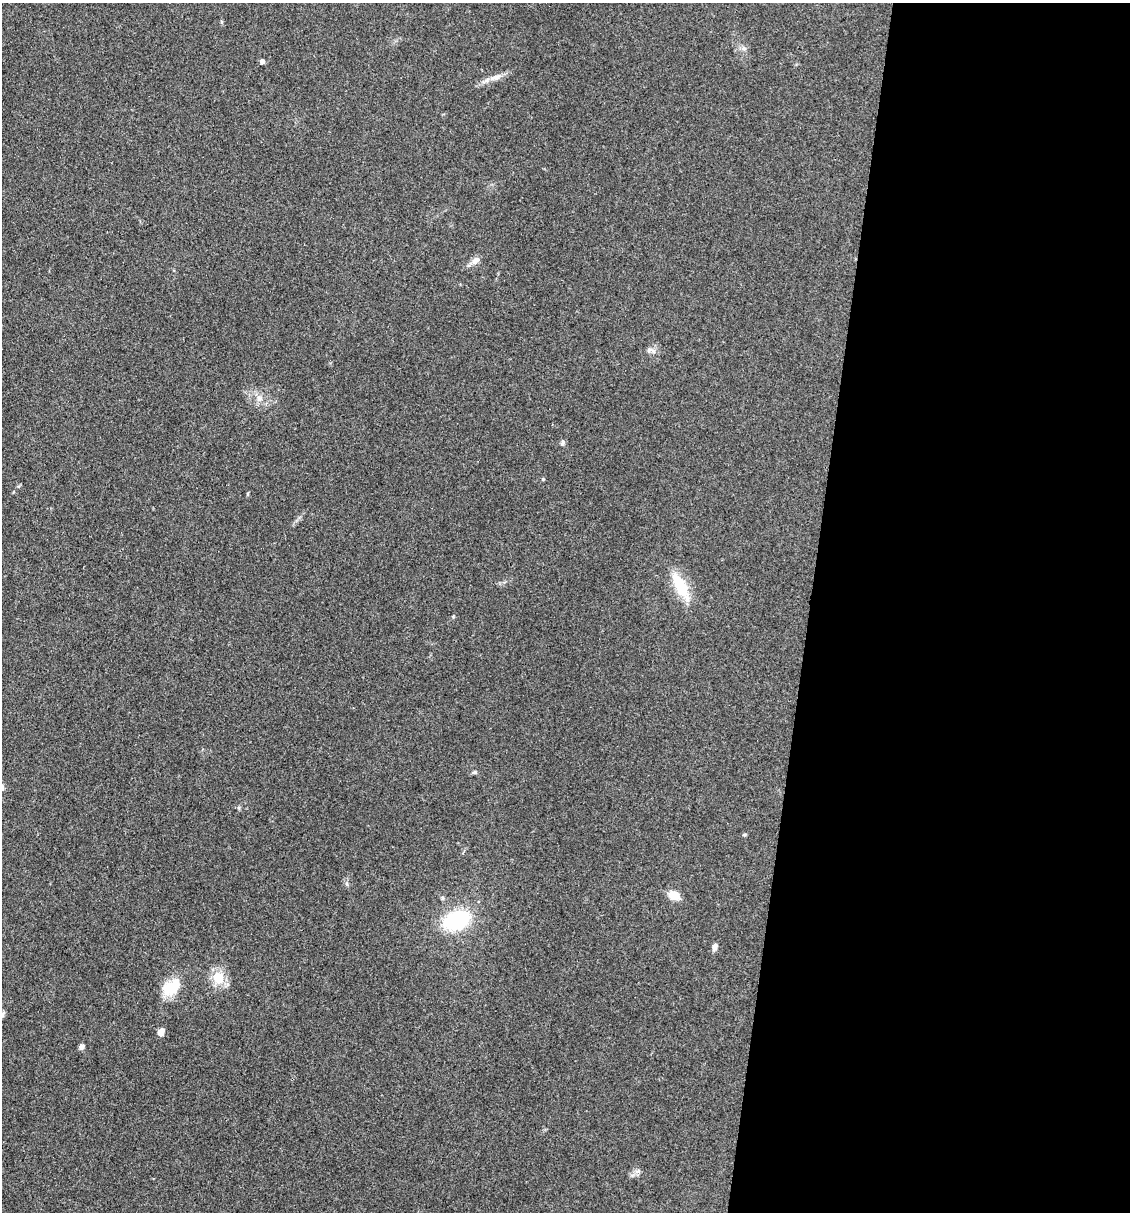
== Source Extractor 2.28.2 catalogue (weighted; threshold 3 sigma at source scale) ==
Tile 12 of 4 x 4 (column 4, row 3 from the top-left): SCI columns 3616-4743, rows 1211-2420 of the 4857 x 4841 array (HDU 1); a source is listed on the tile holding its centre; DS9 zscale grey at full resolution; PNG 1132 x 1214 px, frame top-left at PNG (2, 3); no overlay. Shown black and unused: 28% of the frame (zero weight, under 3 of 4 exposures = <1% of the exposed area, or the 3 px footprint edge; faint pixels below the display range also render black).
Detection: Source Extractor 2.28.2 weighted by HDU 2 'WHT'; one run over the whole footprint, this tile lists its part. Background 0.11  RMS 0.0062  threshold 0.0281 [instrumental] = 3 sigma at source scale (4.5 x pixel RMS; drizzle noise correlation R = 1.50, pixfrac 1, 0.05/0.05 arcsec/px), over >= 5 px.
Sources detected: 20; all 20 listed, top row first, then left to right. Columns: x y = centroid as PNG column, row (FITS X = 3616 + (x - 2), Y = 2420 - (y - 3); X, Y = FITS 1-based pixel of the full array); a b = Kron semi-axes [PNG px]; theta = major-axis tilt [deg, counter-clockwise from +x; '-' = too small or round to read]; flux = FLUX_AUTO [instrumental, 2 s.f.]
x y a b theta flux
744 49 7 6 - 1.8
262 61 4 4 - 3.1
496 77 20 7 23 5.1
475 261 11 7 42 4
651 350 15 6 -15 2.6
259 398 9 8 - 3.2
562 443 8 5 65 1.3
543 479 4 4 - 0.56
680 586 41 14 -62 19
475 772 6 5 - 1
744 835 6 3 19 0.72
674 895 12 8 -26 7.9
457 920 22 15 22 57
715 947 7 5 74 3
218 978 17 14 -68 13
171 987 26 16 36 17
2 1015 11 5 54 1.8
161 1032 8 6 67 3.8
81 1047 6 5 - 2.3
638 1171 9 5 31 2
Isophote crosses this tile's border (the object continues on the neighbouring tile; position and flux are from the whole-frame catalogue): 1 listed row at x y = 2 1015
Unlisted compact peaks at least as high as the median listed source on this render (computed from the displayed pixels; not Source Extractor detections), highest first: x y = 347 884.